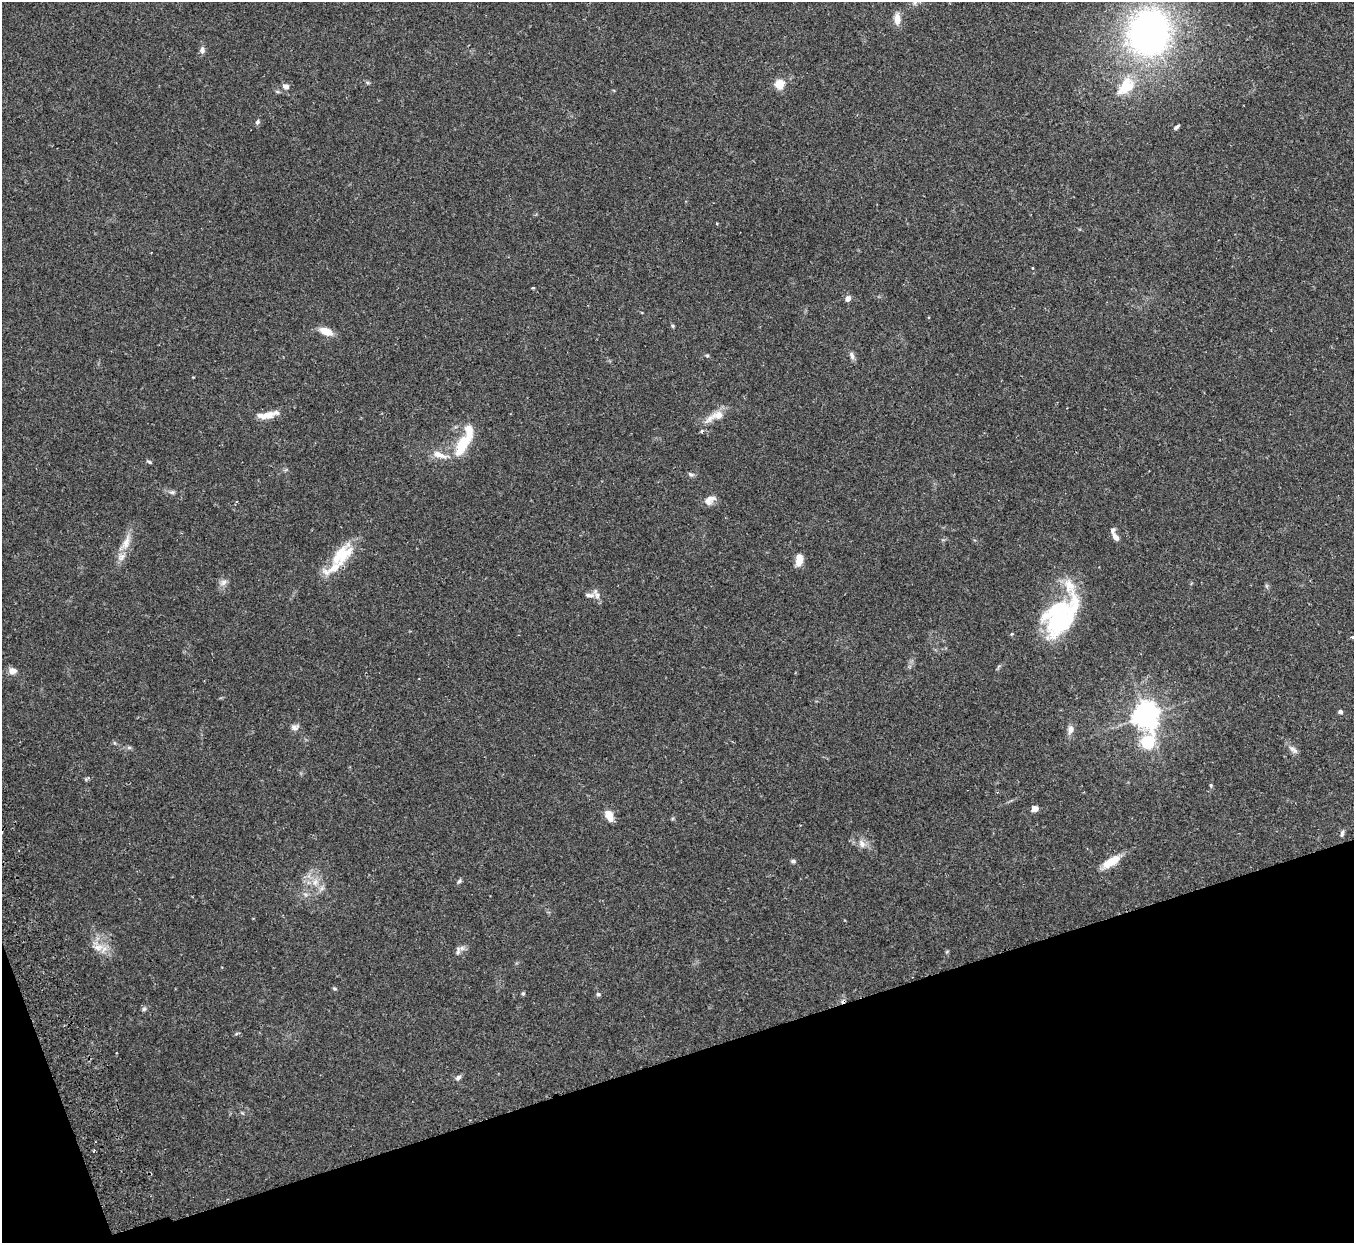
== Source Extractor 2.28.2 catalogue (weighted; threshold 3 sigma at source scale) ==
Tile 14 of 4 x 4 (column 2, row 4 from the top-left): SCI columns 1410-2761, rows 176-1416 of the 5522 x 5441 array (HDU 1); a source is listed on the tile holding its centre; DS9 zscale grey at full resolution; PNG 1356 x 1245 px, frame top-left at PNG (2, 2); no overlay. Shown black and unused: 16% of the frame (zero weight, under 2 of 3 exposures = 3% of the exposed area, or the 3 px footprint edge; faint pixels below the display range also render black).
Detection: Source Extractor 2.28.2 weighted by HDU 2 'WHT'; one run over the whole footprint, this tile lists its part. Background 0.25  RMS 0.0083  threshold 0.0374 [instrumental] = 3 sigma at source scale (4.5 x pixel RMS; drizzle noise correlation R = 1.50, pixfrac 1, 0.05/0.05 arcsec/px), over >= 5 px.
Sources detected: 68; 3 inside a brighter object's white glare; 1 cosmic-ray / hot-pixel residue — not listed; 7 inside a brighter listed object's ellipse — not listed separately; the other 57 listed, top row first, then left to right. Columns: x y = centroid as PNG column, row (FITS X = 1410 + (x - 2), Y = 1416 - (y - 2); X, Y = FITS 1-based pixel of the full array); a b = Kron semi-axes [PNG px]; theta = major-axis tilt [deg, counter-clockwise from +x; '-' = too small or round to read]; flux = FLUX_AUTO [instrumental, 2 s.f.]
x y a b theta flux
897 19 15 8 -90 6.7
1149 32 39 34 78 320
202 50 10 6 -84 2.8
367 82 6 4 -19 1.2
780 84 5 5 - 41
286 86 8 7 - 3.3
1125 86 28 16 46 25
257 122 7 5 62 1.9
1176 127 7 3 43 1.7
1032 268 4 3 - 0.66
533 287 4 3 - 1
848 299 6 5 - 4.1
673 326 6 4 -88 1
326 331 13 7 -21 12
707 355 6 4 -19 1
852 356 11 5 -71 3
268 415 17 9 17 9.9
718 415 19 10 9 10
702 431 4 4 - 1.6
462 444 26 12 65 28
440 455 24 8 -17 9.3
149 462 8 3 -30 1.1
690 474 8 4 -27 1.7
172 492 8 5 -7 1.9
709 500 16 9 33 6.3
1115 537 11 6 -52 4.4
126 542 23 9 70 11
342 555 36 19 49 30
799 561 12 8 58 7.3
224 582 11 5 45 3.1
1070 585 38 13 -69 20
590 595 15 6 -7 4.6
1060 625 43 21 29 52
1353 637 3 3 - 1.6
12 671 11 8 -2 4.6
1340 712 4 4 - 2.4
1146 716 8 8 - 940
295 727 11 7 17 3.2
1071 730 10 7 70 4.6
1147 742 7 6 - 110
1293 750 14 6 -40 3.6
1211 785 4 4 - 0.94
1035 809 5 4 - 11
609 816 12 8 -66 9.1
1342 833 9 4 80 2
862 844 12 9 -61 5.5
793 861 6 5 - 1.5
1111 862 25 9 32 14
459 881 7 4 45 1.4
315 882 8 7 - 4.4
98 947 16 9 3 8.4
458 951 13 6 85 2.8
334 988 6 3 -30 1
523 993 5 3 - 0.87
598 994 5 5 - 1.5
144 1009 7 4 45 1.4
458 1078 8 6 42 2.4
Isophote crosses this tile's border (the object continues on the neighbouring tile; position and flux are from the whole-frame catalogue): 1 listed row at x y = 1353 637